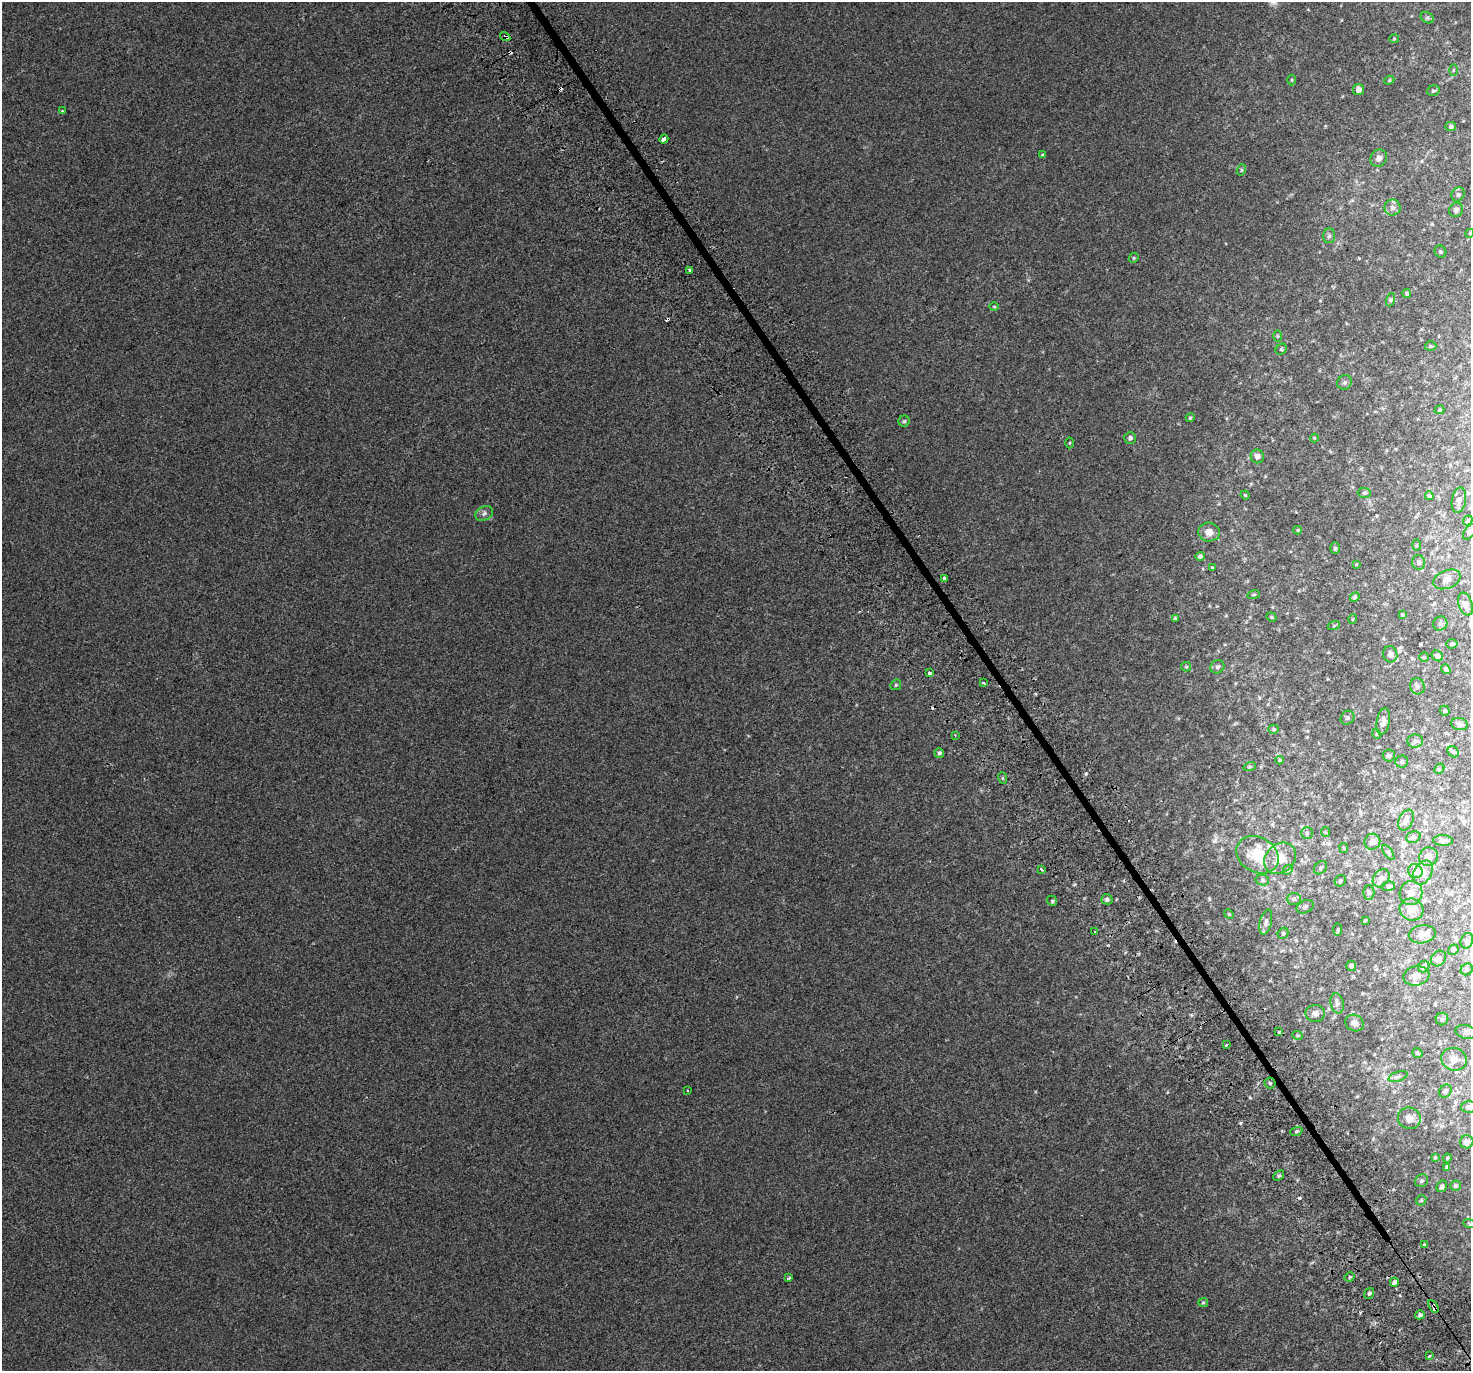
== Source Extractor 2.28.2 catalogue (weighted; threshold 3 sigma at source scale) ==
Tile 6 of 4 x 4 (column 2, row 2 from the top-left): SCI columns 1519-2987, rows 2975-4343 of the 5984 x 5889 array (HDU 1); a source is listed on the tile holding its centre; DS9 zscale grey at full resolution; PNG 1473 x 1373 px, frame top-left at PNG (2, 2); each listed source drawn as its Kron ellipse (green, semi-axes under 4 px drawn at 4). Shown black and unused: <1% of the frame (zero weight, under 2 of 3 exposures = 3% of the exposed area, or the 3 px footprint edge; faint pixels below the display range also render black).
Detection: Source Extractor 2.28.2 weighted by HDU 2 'WHT'; one run over the whole footprint, this tile lists its part. Background 4.24e-04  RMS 0.0056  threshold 0.0251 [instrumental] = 3 sigma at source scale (4.5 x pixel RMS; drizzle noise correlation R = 1.50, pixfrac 1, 0.0396/0.0396 arcsec/px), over >= 5 px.
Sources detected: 175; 6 cosmic-ray / hot-pixel residue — neither listed nor drawn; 3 inside a brighter listed object's ellipse — not listed separately; the other 166 listed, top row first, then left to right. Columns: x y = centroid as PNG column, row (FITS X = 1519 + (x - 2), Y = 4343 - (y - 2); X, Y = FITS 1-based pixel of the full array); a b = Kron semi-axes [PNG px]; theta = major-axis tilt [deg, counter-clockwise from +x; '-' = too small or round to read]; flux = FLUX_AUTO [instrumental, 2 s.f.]
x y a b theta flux
1427 18 7 5 -29 1.1
505 37 5 3 - 20
1394 39 5 4 - 0.56
1453 70 6 4 88 0.61
1292 80 5 3 - 0.5
1389 80 5 4 - 0.62
1358 90 5 5 - 2.7
1433 91 6 5 - 0.89
62 111 3 3 - 0.56
1451 127 5 4 - 1.2
664 139 5 3 - 8.6
1042 155 3 3 - 3
1379 158 9 8 - 2.3
1241 170 5 3 - 0.64
1458 194 7 6 - 1.2
1392 208 8 8 - 2.4
1456 210 7 6 - 1.7
1470 233 4 3 - 0.45
1329 236 7 6 - 1.2
1440 251 6 5 - 0.93
1134 258 5 4 - 0.72
690 270 3 3 - 2.5
1407 293 4 4 - 0.75
1390 300 7 4 71 0.81
994 307 5 3 - 0.48
1278 336 6 4 -89 0.66
1431 346 6 5 - 0.73
1281 349 6 5 - 0.74
1345 382 8 6 47 1.4
1439 410 5 4 - 0.67
1190 418 5 4 - 0.76
904 421 5 5 - 0.82
1130 438 6 6 - 1.5
1314 438 4 4 - 0.5
1070 443 5 3 - 0.47
1257 456 7 6 - 2.7
1364 493 7 5 -1 0.83
1245 495 4 4 - 0.5
1429 496 4 4 - 0.66
1459 500 13 7 80 2.7
484 513 9 6 29 1.8
1468 520 5 4 - 0.83
1298 530 4 4 - 0.59
1209 532 11 9 -4 4
1469 532 9 5 55 1.2
1416 545 6 4 90 0.5
1335 548 5 5 - 0.9
1200 556 5 4 - 1.1
1418 562 7 6 - 1.7
1356 564 4 3 - 0.45
1212 567 4 3 - 0.58
945 578 3 3 - 16
1447 579 14 9 22 3
1254 594 6 4 16 0.7
1355 597 5 4 - 0.81
1465 604 12 7 -72 2.4
1402 615 4 3 - 0.51
1271 617 5 4 - 0.57
1175 618 4 4 - 0.69
1353 619 5 3 - 0.4
1440 624 7 6 - 1.5
1334 625 6 4 20 0.65
1452 644 6 4 5 0.83
1390 654 8 7 - 2.5
1437 656 6 5 - 1.7
1424 657 4 4 - 0.5
1186 667 5 4 - 0.65
1217 667 7 6 - 1.3
1446 669 5 4 - 1.4
929 673 3 3 - 5.1
983 683 3 3 - 1.2
896 685 6 5 - 0.74
1417 686 8 7 - 1.4
1445 711 5 4 - 0.76
1347 718 7 6 - 1.1
1383 721 14 6 80 2.8
1460 724 8 6 -14 1.3
1274 729 5 4 - 0.73
1377 734 5 3 - 0.4
955 735 3 3 - 0.48
1415 741 8 6 2 1.7
1453 752 6 5 - 0.9
939 753 5 4 - 1.3
1389 755 6 6 - 1.4
1280 760 4 4 - 0.53
1402 762 6 6 - 1.2
1250 766 6 4 18 0.72
1439 769 6 4 45 0.65
1003 778 6 3 -71 0.57
1406 820 11 7 65 2.4
1325 832 5 4 - 0.51
1307 833 6 6 - 0.95
1413 837 7 5 22 1.2
1443 840 10 5 -3 1.7
1372 842 8 8 - 3.1
1344 848 5 4 - 0.54
1388 852 8 4 -55 0.83
1257 855 22 17 -29 15
1429 857 9 9 - 2.8
1280 858 17 14 43 8.2
1321 868 7 5 48 1.1
1042 869 3 3 - 1.7
1288 870 5 4 - 0.69
1415 871 7 7 - 5.2
1423 872 13 8 61 4.1
1381 878 10 7 52 2.6
1262 880 7 5 -14 1.1
1340 881 6 5 - 0.91
1389 886 6 5 - 0.98
1369 893 7 5 89 0.96
1411 893 12 11 - 4.4
1107 899 6 5 - 1.4
1294 899 7 6 - 1
1052 901 5 4 - 0.76
1305 907 9 6 27 1.4
1412 910 12 11 - 4.6
1229 914 5 4 - 0.47
1365 920 3 3 - 0.56
1266 922 13 6 76 2
1338 929 6 3 90 0.7
1095 932 3 2 - 0.5
1283 933 6 5 - 0.88
1422 934 13 9 9 3.2
1467 941 8 6 69 1.4
1453 950 5 5 - 0.95
1438 958 8 7 - 1.8
1351 966 5 4 - 1.3
1424 967 6 5 - 1
1467 969 6 5 - 0.88
1416 976 13 9 10 3.4
1337 1003 10 6 -78 2
1315 1013 9 8 - 2.2
1442 1019 6 6 - 1.2
1355 1023 9 8 - 2
1279 1032 3 3 - 5.5
1466 1032 10 7 -12 1.6
1297 1035 5 3 - 0.52
1226 1045 3 3 - 0.95
1417 1053 5 4 - 0.84
1454 1059 13 11 -18 4.4
1398 1076 10 4 19 1.3
1270 1083 5 5 - 0.88
688 1091 3 2 - 0.47
1445 1091 7 6 - 1.5
1469 1107 7 6 - 1.2
1409 1118 11 10 - 4.3
1296 1131 6 4 20 0.77
1467 1142 7 6 - 2.8
1435 1157 3 3 - 0.47
1447 1158 4 4 - 0.53
1447 1167 4 4 - 0.91
1279 1176 6 4 44 0.68
1421 1181 7 6 - 1.1
1442 1186 6 5 - 1.2
1456 1186 5 5 - 0.91
1421 1200 6 4 46 0.65
1469 1223 6 4 -20 0.76
1424 1245 3 3 - 1.9
1350 1277 5 4 - 0.76
789 1278 3 3 - 1.5
1394 1282 5 4 - 1.9
1369 1293 5 4 - 0.95
1203 1302 5 4 - 0.61
1433 1307 7 3 -58 14
1420 1315 5 4 - 1.3
1429 1356 3 3 - 2.7
Overlapping masked pixels (flux is a lower limit): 4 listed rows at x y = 505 37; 664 139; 929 673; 1433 1307
Isophote crosses this tile's border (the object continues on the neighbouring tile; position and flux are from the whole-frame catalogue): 3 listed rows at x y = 1470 233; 1469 532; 1469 1223
Unlisted compact peaks at least as high as the median listed source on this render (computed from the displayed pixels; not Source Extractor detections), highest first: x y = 1086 773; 1240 1123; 1074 884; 1400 1295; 1249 1097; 1209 898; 1191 1015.